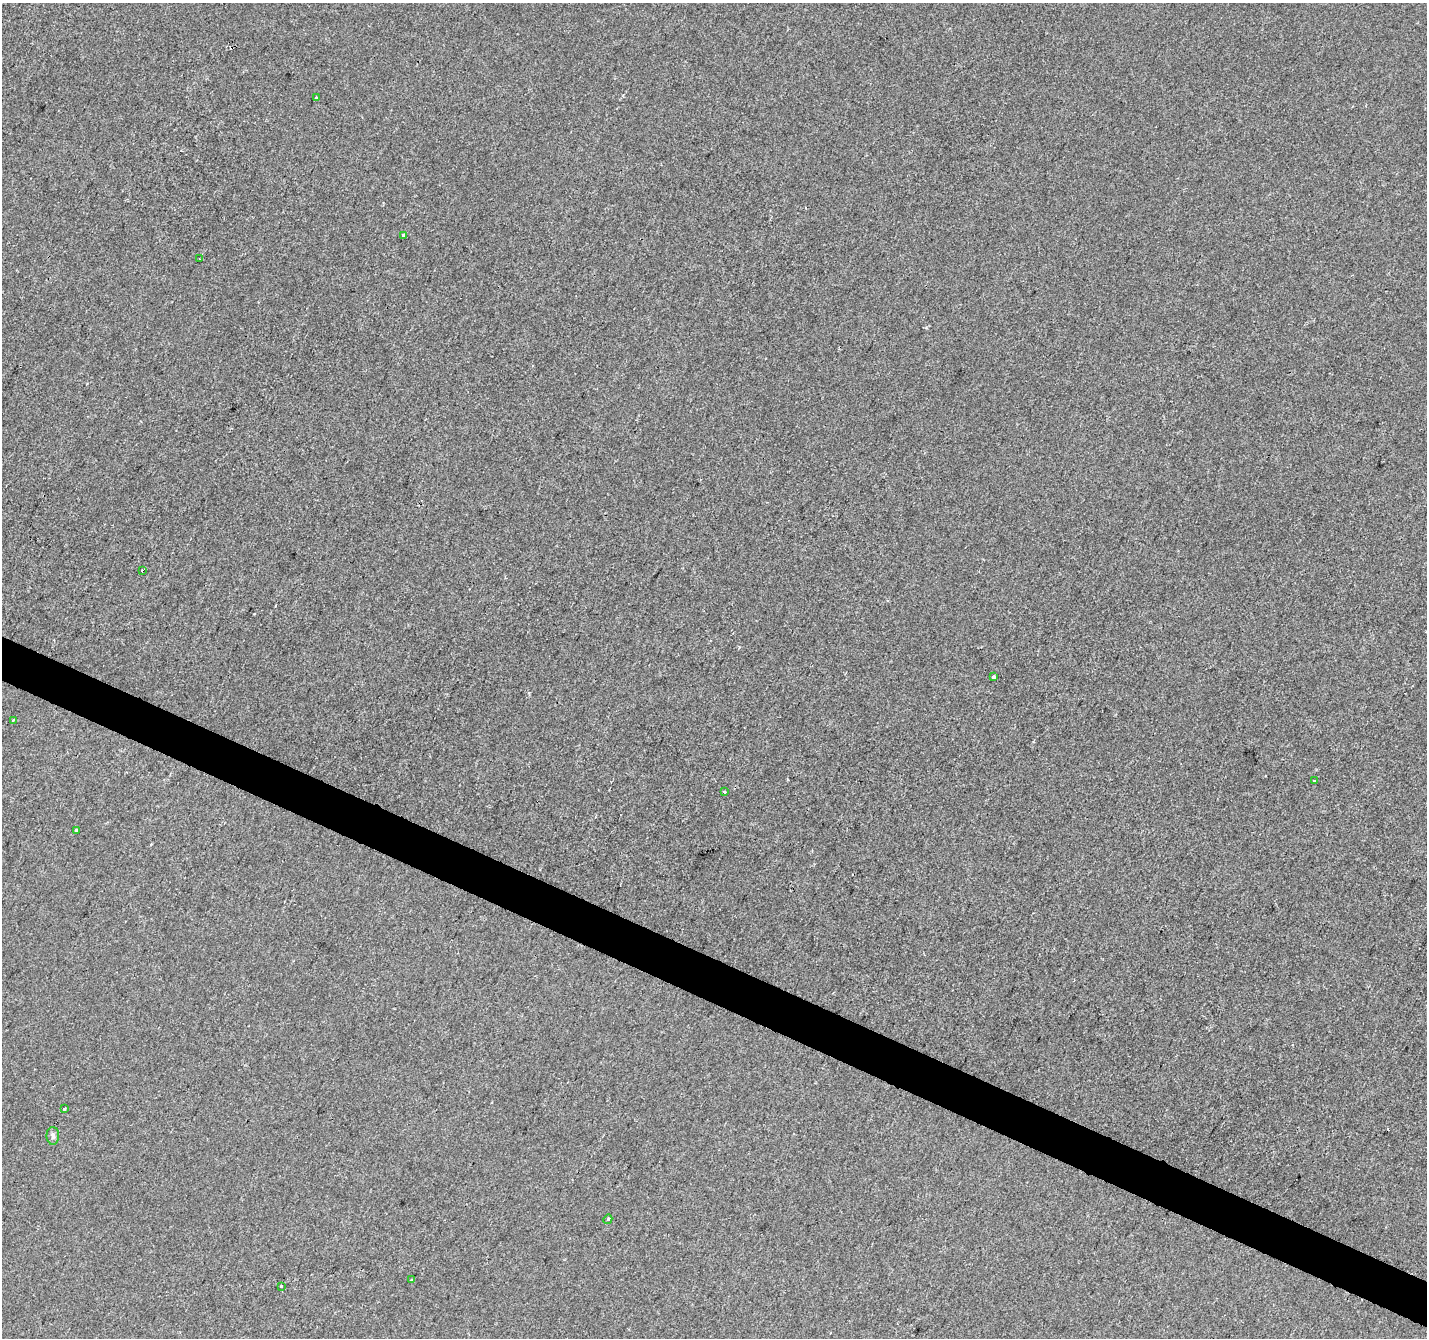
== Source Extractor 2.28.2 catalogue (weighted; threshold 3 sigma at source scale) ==
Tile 6 of 4 x 4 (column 2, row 2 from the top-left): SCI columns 1426-2850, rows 2875-4210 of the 5706 x 5814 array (HDU 1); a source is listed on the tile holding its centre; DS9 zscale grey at full resolution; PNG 1429 x 1340 px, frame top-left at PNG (2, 3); each listed source drawn as its Kron ellipse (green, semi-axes under 4 px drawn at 4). Shown black and unused: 3% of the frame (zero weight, under 2 of 3 exposures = <1% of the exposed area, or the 3 px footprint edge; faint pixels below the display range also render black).
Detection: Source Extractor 2.28.2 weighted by HDU 2 'WHT'; one run over the whole footprint, this tile lists its part. Background -6.33e-04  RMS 0.0042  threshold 0.019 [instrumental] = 3 sigma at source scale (4.5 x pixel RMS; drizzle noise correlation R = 1.50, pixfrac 1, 0.0396/0.0396 arcsec/px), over >= 5 px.
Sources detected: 17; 3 cosmic-ray / hot-pixel residue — neither listed nor drawn; the other 14 listed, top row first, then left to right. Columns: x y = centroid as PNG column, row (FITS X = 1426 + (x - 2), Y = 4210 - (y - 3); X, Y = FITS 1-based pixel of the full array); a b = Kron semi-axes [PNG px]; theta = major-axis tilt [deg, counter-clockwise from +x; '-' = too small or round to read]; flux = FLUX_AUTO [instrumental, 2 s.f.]
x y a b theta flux
316 98 3 2 - 0.85
404 235 4 3 - 0.91
200 258 4 2 - 0.39
142 570 3 2 - 0.8
994 677 3 3 - 3.5
13 720 3 3 - 0.9
1315 781 3 3 - 2.9
724 792 3 3 - 3.9
76 831 3 3 - 2.9
64 1109 3 3 - 2.4
53 1136 9 6 -89 1.3
608 1219 5 4 - 0.61
411 1279 3 2 - 0.5
281 1286 3 2 - 0.53